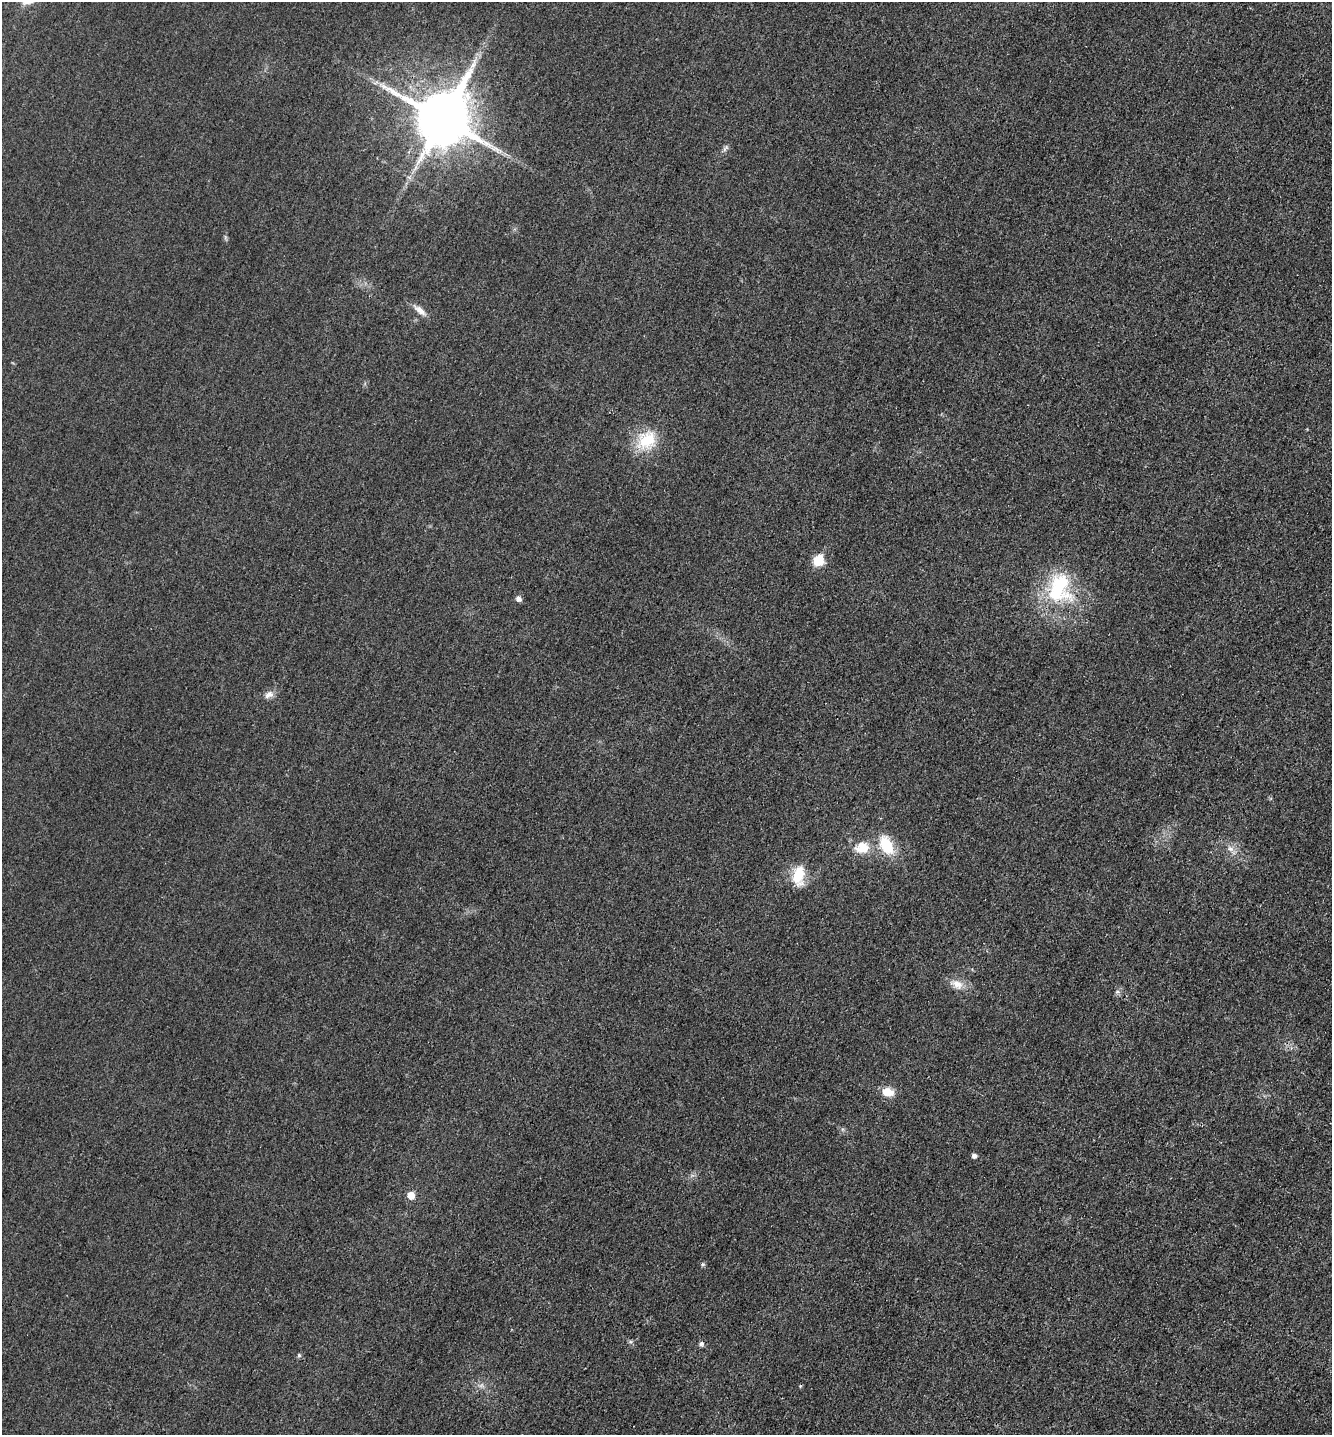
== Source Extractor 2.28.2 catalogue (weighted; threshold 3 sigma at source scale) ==
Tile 6 of 4 x 4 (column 2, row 2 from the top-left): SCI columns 1482-2811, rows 2882-4314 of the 5770 x 5759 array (HDU 1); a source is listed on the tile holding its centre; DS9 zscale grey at full resolution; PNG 1334 x 1437 px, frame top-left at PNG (2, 2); no overlay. Shown black and unused: <1% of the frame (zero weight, under 3 of 4 exposures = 1% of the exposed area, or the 3 px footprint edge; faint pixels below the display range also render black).
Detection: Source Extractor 2.28.2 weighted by HDU 2 'WHT'; one run over the whole footprint, this tile lists its part. Background 0.0197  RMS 0.0057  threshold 0.0257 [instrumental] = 3 sigma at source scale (4.5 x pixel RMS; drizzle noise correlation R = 1.50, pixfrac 1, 0.05/0.05 arcsec/px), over >= 5 px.
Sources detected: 21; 1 too faint to see at this stretch — not listed; the other 20 listed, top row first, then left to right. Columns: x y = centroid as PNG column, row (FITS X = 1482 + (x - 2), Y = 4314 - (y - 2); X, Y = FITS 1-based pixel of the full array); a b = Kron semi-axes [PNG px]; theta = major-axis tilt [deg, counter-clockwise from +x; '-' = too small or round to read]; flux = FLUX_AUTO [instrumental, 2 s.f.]
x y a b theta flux
442 118 17 15 61 3900
420 310 22 7 -39 4.5
647 440 28 23 44 21
818 560 6 6 - 31
1059 588 44 32 89 48
519 599 6 5 - 2.7
269 695 14 9 26 3.4
886 845 22 13 -64 19
862 847 21 16 8 12
1230 849 10 7 -37 3
798 876 27 15 85 14
957 984 20 12 -25 6.7
1117 992 6 4 19 1
888 1092 13 9 -18 8
974 1155 5 4 - 2.3
411 1195 6 5 - 9
702 1264 6 5 - 0.96
701 1344 7 6 - 1.6
299 1355 5 4 - 0.89
800 1386 4 4 - 0.56
Overlapping masked pixels (flux is a lower limit): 1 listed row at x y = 442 118